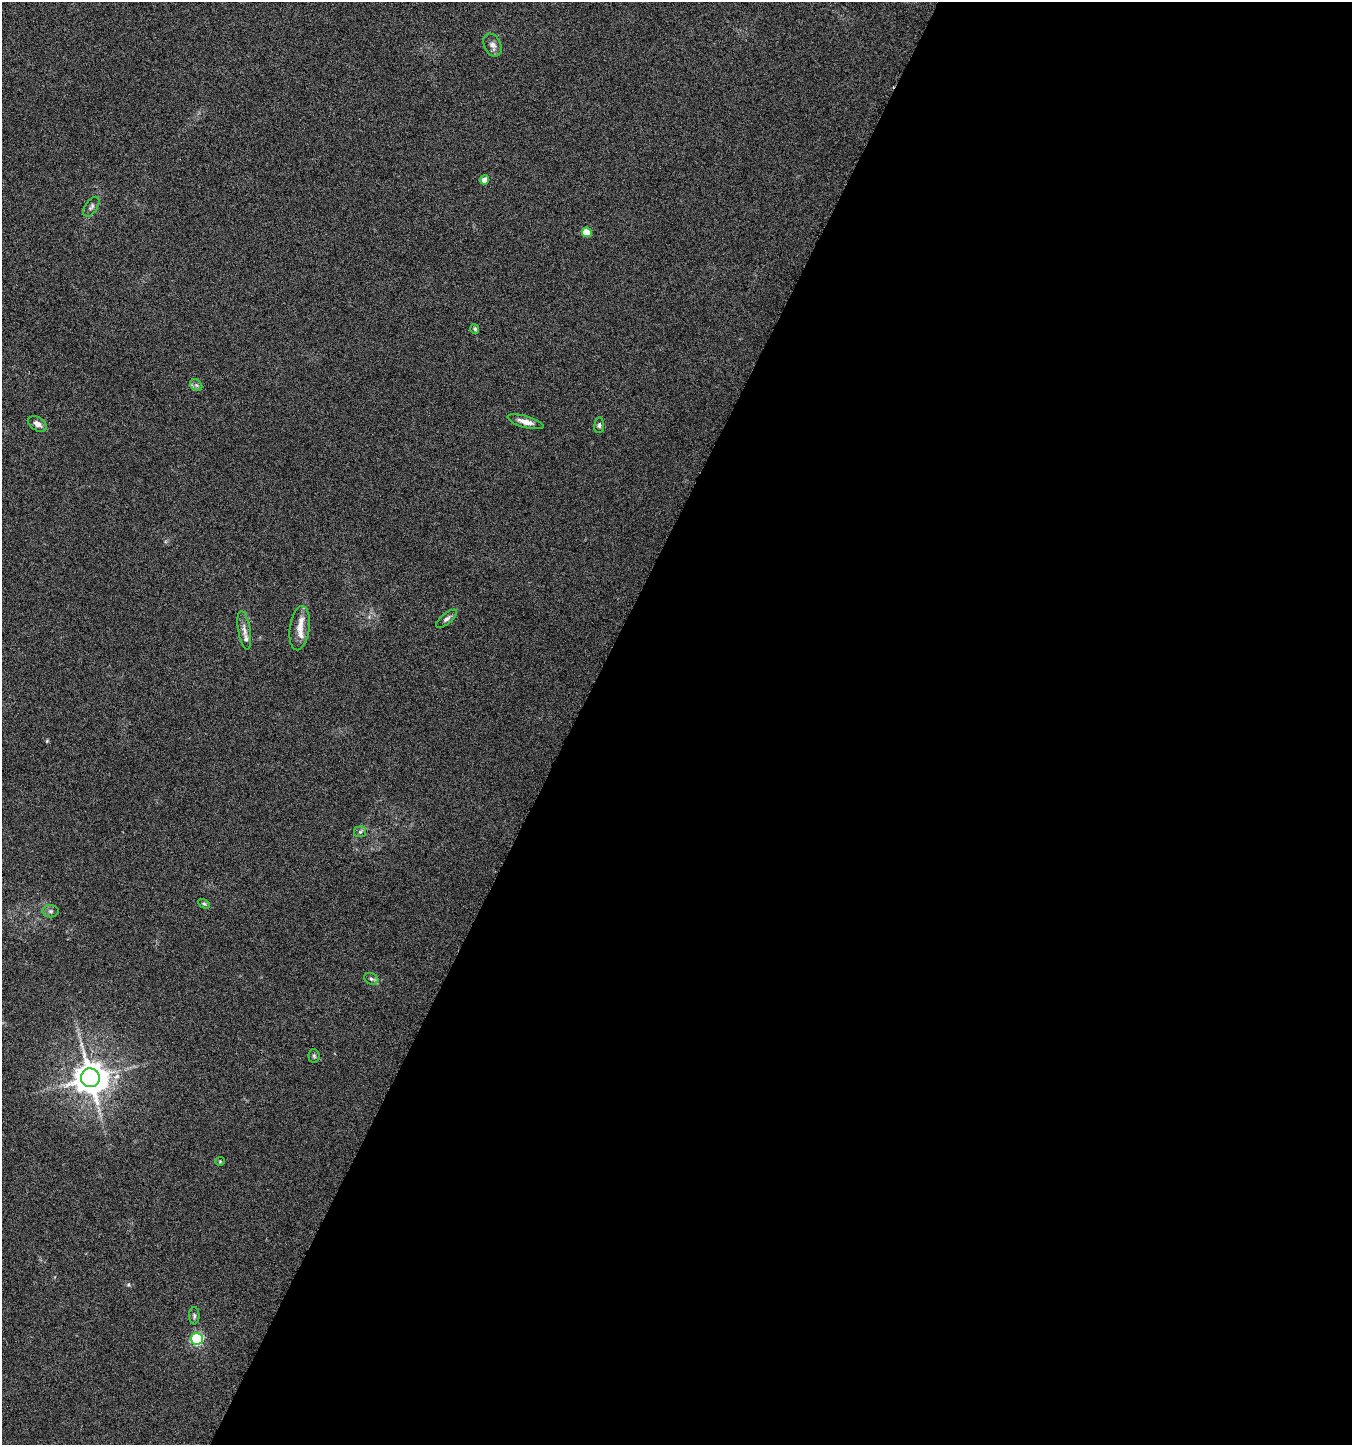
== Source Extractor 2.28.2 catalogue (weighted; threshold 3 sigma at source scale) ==
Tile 12 of 4 x 4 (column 4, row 3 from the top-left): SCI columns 4325-5674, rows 1446-2888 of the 5880 x 5785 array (HDU 1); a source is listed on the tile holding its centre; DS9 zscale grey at full resolution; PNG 1354 x 1447 px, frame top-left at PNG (2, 2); each listed source drawn as its Kron ellipse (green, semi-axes under 4 px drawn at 4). Shown black and unused: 58% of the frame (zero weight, under 3 of 6 exposures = <1% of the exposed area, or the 3 px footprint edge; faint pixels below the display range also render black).
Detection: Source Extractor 2.28.2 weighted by HDU 2 'WHT'; one run over the whole footprint, this tile lists its part. Background 0.0191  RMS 0.0035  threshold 0.0144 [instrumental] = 3 sigma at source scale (4.09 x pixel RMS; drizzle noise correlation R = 1.36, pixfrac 0.8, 0.0396/0.0396 arcsec/px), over >= 5 px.
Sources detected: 23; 2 inside a brighter listed object's ellipse — not listed separately; the other 21 listed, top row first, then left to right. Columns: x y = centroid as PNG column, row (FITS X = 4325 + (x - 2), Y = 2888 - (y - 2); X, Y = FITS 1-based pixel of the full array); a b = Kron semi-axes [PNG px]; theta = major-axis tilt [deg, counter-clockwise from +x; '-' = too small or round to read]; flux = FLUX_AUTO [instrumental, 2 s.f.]
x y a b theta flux
492 45 12 8 -63 1.8
484 180 4 4 - 2.3
91 207 11 6 56 1.1
587 232 5 5 - 7.2
475 329 5 4 - 0.55
196 385 7 5 -44 0.76
525 422 18 6 -16 2.6
37 424 10 6 -32 1.5
599 425 8 5 84 0.66
447 619 13 5 39 1.1
300 628 22 10 81 4.1
244 630 19 6 -80 1.9
360 832 6 5 - 0.61
204 904 6 4 -29 0.46
51 911 8 6 0 0.87
371 979 7 5 -22 0.84
314 1056 7 5 -85 0.62
90 1078 9 9 - 650
220 1161 5 4 - 0.33
194 1316 8 5 88 0.71
197 1339 6 6 - 44